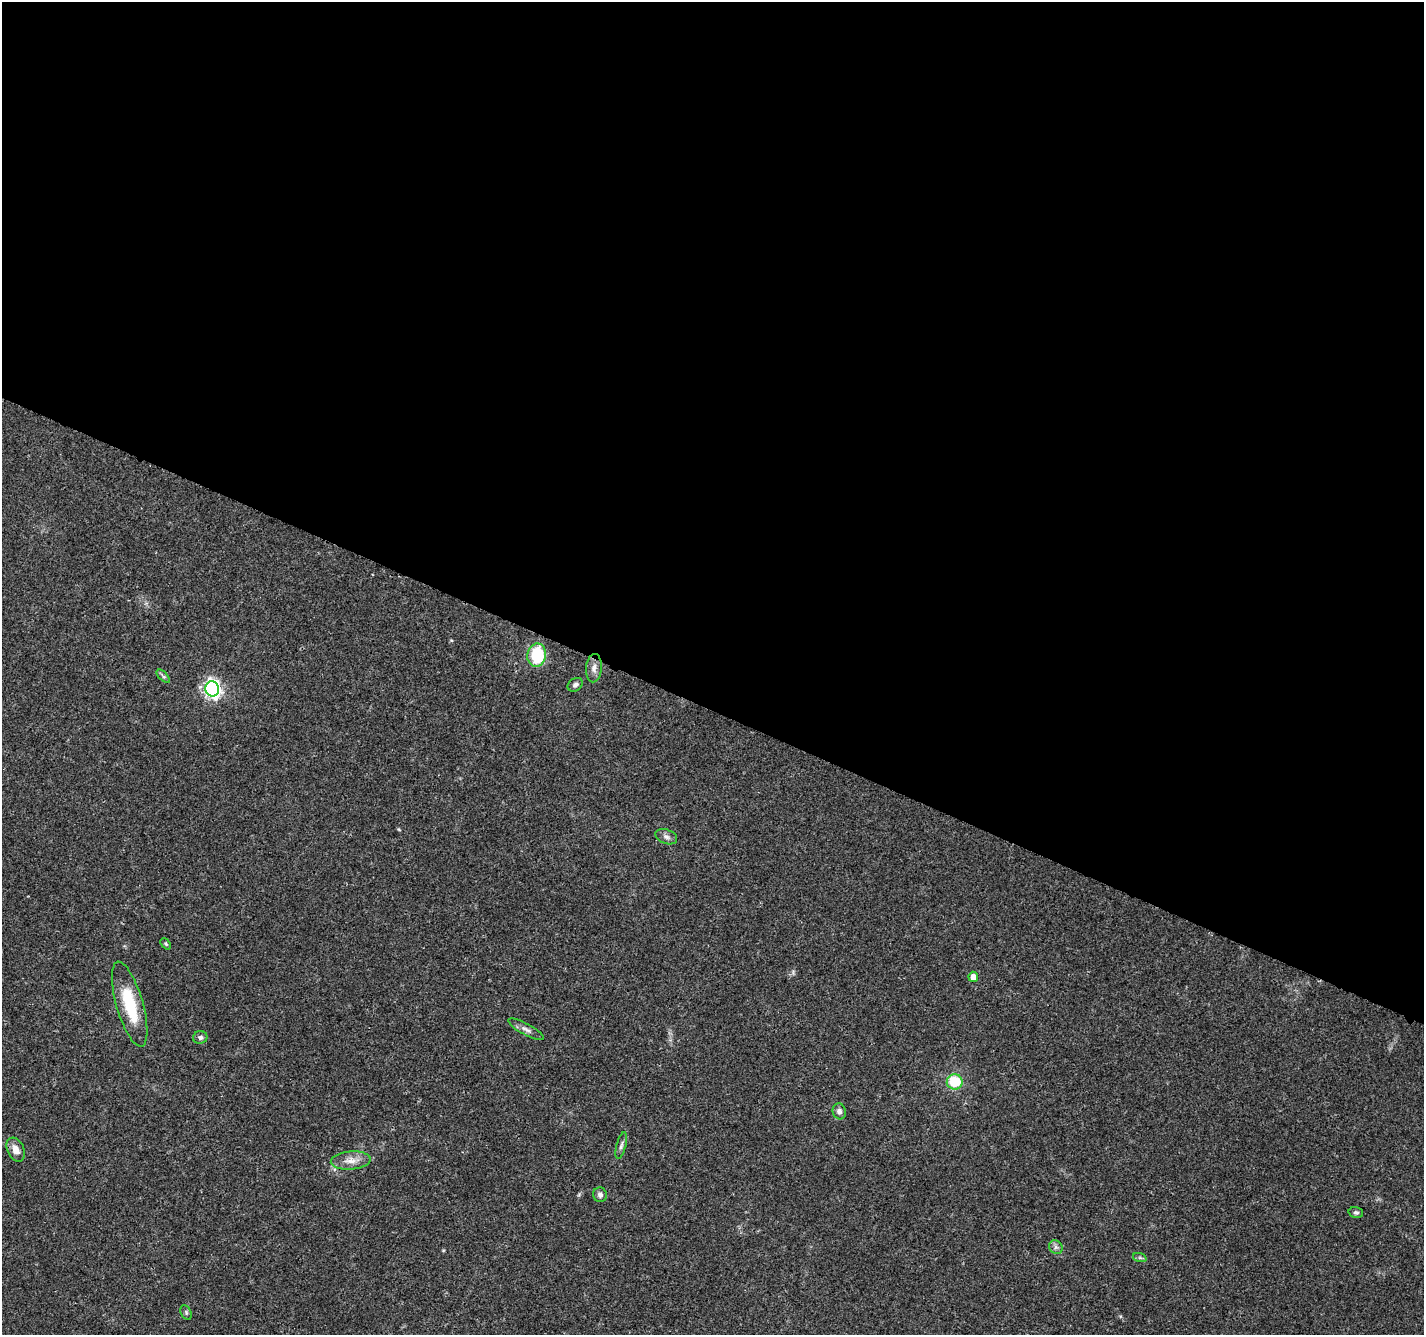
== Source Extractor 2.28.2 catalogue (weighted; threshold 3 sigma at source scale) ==
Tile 3 of 4 x 4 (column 3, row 1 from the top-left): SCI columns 2851-4272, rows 4208-5540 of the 5705 x 5813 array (HDU 1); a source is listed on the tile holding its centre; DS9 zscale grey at full resolution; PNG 1426 x 1337 px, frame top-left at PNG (2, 2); each listed source drawn as its Kron ellipse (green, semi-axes under 4 px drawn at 4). Shown black and unused: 53% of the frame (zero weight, under 3 of 4 exposures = <1% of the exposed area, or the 3 px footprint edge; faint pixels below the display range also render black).
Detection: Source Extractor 2.28.2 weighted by HDU 2 'WHT'; one run over the whole footprint, this tile lists its part. Background 0.0473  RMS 0.0039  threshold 0.0175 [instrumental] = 3 sigma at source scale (4.5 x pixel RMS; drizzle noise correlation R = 1.50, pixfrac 1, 0.0396/0.0396 arcsec/px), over >= 5 px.
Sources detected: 21; all 21 listed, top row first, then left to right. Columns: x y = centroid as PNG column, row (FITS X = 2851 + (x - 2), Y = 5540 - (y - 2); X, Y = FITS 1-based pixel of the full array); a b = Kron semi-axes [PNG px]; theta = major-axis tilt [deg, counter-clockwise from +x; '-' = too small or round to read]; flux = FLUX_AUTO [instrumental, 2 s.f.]
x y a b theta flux
537 655 11 9 81 21
594 668 14 8 86 2.2
163 676 8 4 -45 0.81
575 685 8 6 34 1.2
212 689 7 7 - 120
666 837 11 7 -21 1.6
166 944 6 4 -49 0.54
973 977 5 4 - 3.1
130 1004 44 13 -74 18
526 1029 20 5 -29 2
200 1037 7 6 - 1.1
955 1082 8 7 - 15
839 1111 8 6 -74 1.6
621 1145 14 4 76 1.3
16 1150 12 8 -67 3.5
351 1161 20 9 5 4.1
600 1195 7 6 - 1.4
1356 1212 7 5 -13 0.74
1056 1247 7 6 - 1.2
1140 1258 7 4 -19 0.75
186 1313 8 5 -65 0.68
Overlapping masked pixels (flux is a lower limit): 1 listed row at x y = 955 1082